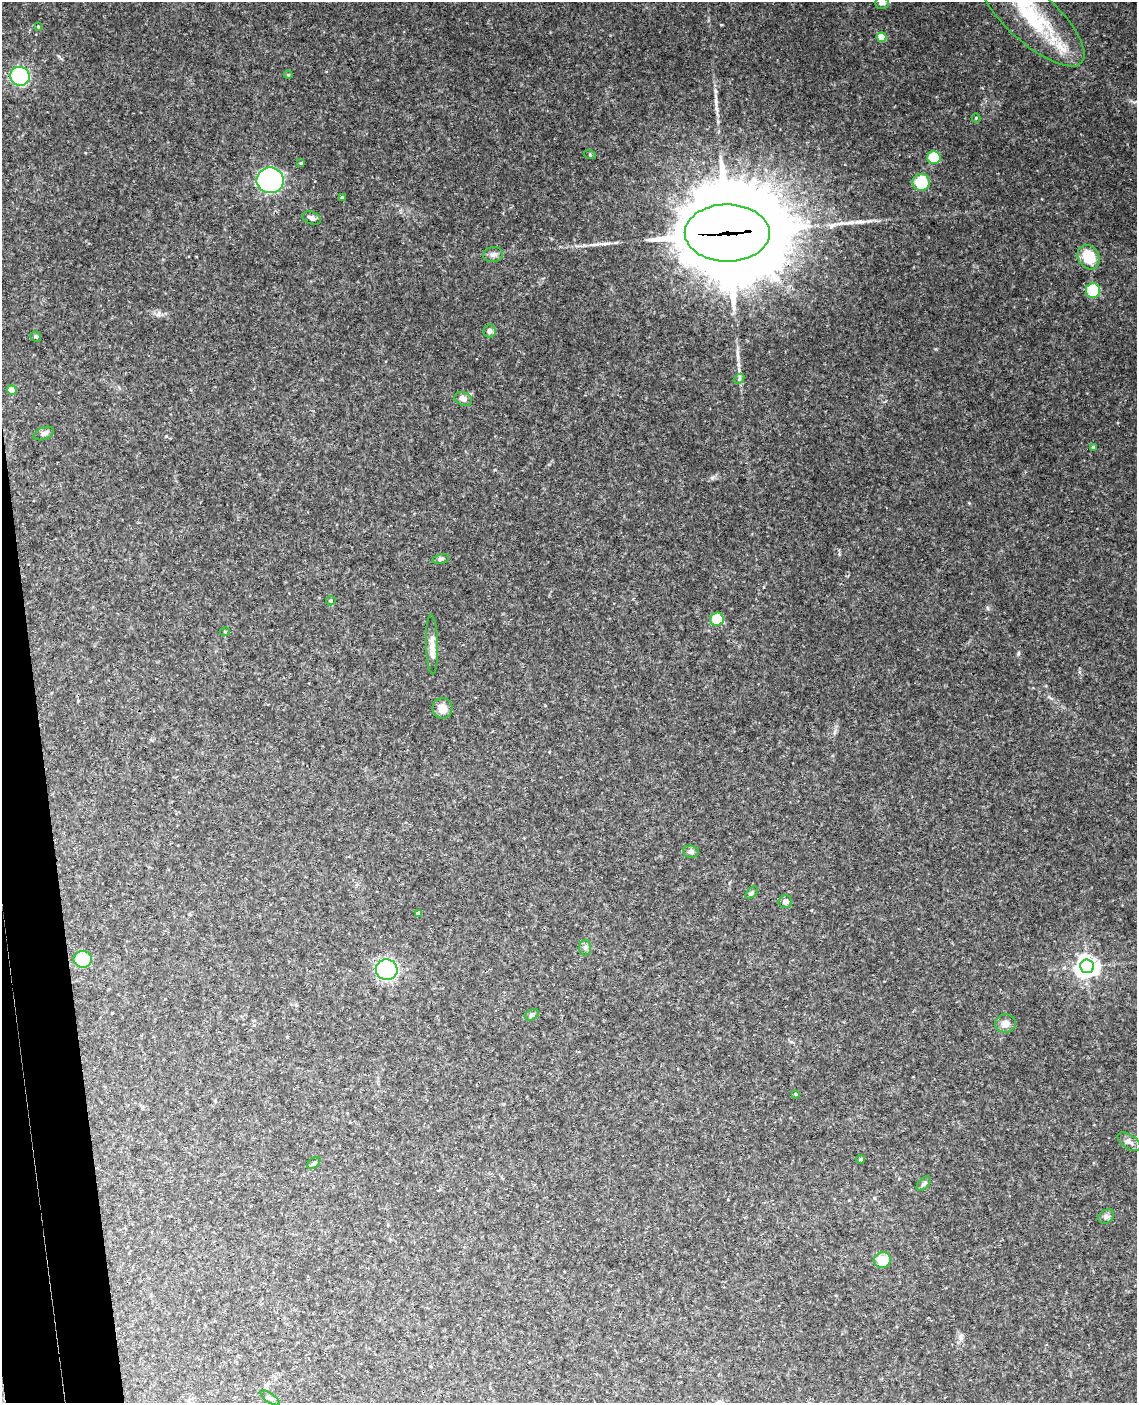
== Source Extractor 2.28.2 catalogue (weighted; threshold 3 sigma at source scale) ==
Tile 7 of 4 x 3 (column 3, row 2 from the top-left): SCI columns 2328-3462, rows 1642-3042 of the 4653 x 4581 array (HDU 1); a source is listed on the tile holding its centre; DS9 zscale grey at full resolution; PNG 1139 x 1405 px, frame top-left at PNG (2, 2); each listed source drawn as its Kron ellipse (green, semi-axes under 4 px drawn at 4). Shown black and unused: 4% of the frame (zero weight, under 3 of 4 exposures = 6% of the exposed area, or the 3 px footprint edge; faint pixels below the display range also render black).
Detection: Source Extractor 2.28.2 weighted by HDU 2 'WHT'; one run over the whole footprint, this tile lists its part. Background 0.0683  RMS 0.0062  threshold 0.0279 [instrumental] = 3 sigma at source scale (4.5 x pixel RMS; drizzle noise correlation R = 1.50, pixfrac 1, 0.05/0.05 arcsec/px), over >= 5 px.
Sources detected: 50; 1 inside a brighter listed object's ellipse — not listed separately; the other 49 listed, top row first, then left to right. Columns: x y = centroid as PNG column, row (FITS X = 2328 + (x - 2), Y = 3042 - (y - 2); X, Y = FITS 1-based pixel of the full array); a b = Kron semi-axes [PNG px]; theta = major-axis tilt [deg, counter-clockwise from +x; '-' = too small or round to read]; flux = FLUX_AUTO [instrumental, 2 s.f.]
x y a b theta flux
882 3 7 6 - 1.9
1032 17 67 25 -42 58
38 26 4 4 - 0.58
881 37 5 4 - 19
288 75 4 4 - 0.59
20 76 10 9 - 51
976 118 4 4 - 0.6
590 155 6 4 -20 0.73
934 157 6 6 - 20
301 163 4 4 - 0.53
270 180 13 13 - 170
921 182 8 8 - 22
342 198 3 3 - 0.97
312 218 9 6 -23 2.4
727 233 42 28 0 14000
493 255 10 7 8 2.4
1089 257 13 10 -59 18
1093 291 7 7 - 28
490 331 6 6 - 2.4
36 336 6 4 -35 1
739 379 6 4 46 0.93
12 390 5 4 - 12
463 399 9 6 -25 2.9
44 433 10 6 22 2.1
1093 447 4 3 - 1.6
441 559 8 5 12 1.3
331 601 5 5 - 0.81
717 619 7 6 - 17
225 632 5 3 - 0.51
432 644 30 6 -88 5.4
442 708 10 10 - 6.7
691 852 8 6 -7 1.7
752 893 7 4 45 1.1
785 901 7 6 - 2.5
418 913 4 4 - 1.8
585 948 8 6 89 1.7
83 959 9 8 - 23
1087 966 7 7 - 420
387 970 11 10 - 85
532 1015 7 5 30 1.3
1005 1024 10 9 - 4.5
795 1094 4 3 - 0.66
1129 1142 13 7 -35 2.9
861 1159 4 4 - 1
314 1163 7 5 37 1
924 1184 8 5 45 1.4
1106 1217 8 6 36 1.8
882 1260 8 8 - 14
270 1398 11 4 -35 1.6
Overlapping masked pixels (flux is a lower limit): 1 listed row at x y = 727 233
Isophote crosses this tile's border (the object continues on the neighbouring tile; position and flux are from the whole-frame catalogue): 2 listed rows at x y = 882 3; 1032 17
Unlisted compact peaks at least as high as the median listed source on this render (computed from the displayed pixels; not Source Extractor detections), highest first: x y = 739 370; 712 478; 1018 653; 868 221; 987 608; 159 313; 716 91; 839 554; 936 349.